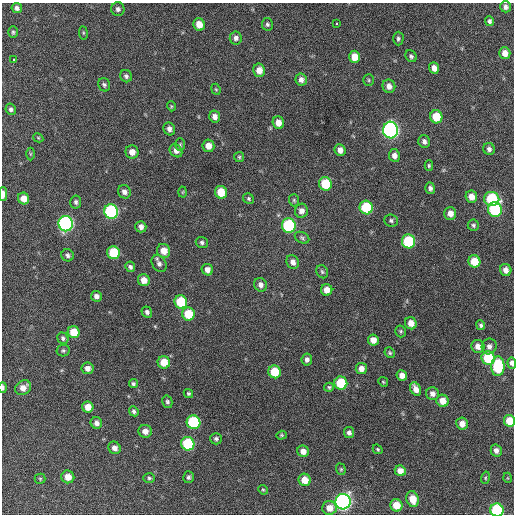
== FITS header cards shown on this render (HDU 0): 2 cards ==
NAXIS1  =                  512 / Axis length
NAXIS2  =                  512 / Axis length

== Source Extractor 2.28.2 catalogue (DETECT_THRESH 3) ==
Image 512 x 512 px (HDU 0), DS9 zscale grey, 1 PNG px = 1 image px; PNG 516 x 516 px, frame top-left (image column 1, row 512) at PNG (2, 3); each listed source drawn as its Kron ellipse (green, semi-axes under 4 px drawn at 4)
Background 197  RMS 14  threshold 42.2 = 3 sigma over >= 5 px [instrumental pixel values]
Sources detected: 144; all 144 listed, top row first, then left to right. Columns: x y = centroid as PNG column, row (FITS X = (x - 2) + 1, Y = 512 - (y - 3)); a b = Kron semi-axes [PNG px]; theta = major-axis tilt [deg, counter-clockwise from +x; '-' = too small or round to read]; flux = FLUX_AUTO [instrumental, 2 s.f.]
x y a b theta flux
506 7 5 5 - 3400
17 8 5 5 - 3300
118 9 7 6 - 3000
489 21 5 4 - 2100
199 24 6 5 - 11000
267 24 6 5 - 2000
336 24 3 3 - 6300
13 32 6 4 87 1600
83 33 7 3 -82 1000
236 38 6 6 - 3500
398 39 7 5 89 2100
505 53 6 5 - 7700
411 56 6 5 - 1900
355 57 6 5 - 13000
14 59 3 3 - 9200
434 68 5 4 - 5500
259 70 7 6 - 9400
126 76 6 6 - 2600
301 80 6 5 - 4300
369 80 6 5 - 1500
104 85 7 6 - 2200
389 86 7 6 - 5600
216 89 6 4 -68 1300
171 106 5 3 - 970
11 109 6 5 - 2400
215 117 6 5 - 4900
436 117 6 6 - 23000
278 123 6 5 - 8000
169 129 6 5 - 4100
390 130 8 7 - 290000
38 138 5 4 - 1000
424 141 6 5 - 3300
180 145 6 5 - 1400
208 146 6 6 - 8900
489 149 6 5 - 3400
340 150 6 5 - 6000
176 151 7 5 -50 4500
132 152 7 6 - 7400
30 154 6 4 -90 1200
394 155 6 5 - 4900
239 157 5 5 - 1400
429 166 5 4 - 1400
325 184 7 6 - 31000
430 188 6 4 -73 2800
124 192 7 6 - 4600
183 192 5 3 - 910
221 192 6 6 - 19000
3 194 7 4 89 7800
471 197 6 5 - 7500
23 198 6 5 - 9800
249 199 6 5 - 1600
492 199 8 7 - 59000
294 200 6 5 - 1600
76 202 6 5 - 2500
366 207 7 6 - 47000
495 209 7 7 - 79000
301 211 7 6 - 5500
111 212 7 7 - 130000
450 213 6 6 - 7100
391 220 7 6 - 2200
66 224 8 7 - 210000
473 225 6 5 - 1900
289 226 7 7 - 95000
141 227 6 5 - 4100
302 238 7 5 -27 1900
408 241 7 6 - 70000
202 242 6 5 - 2400
164 251 7 6 - 11000
113 253 6 6 - 35000
68 255 6 6 - 2600
474 261 6 6 - 18000
293 262 7 6 - 5500
159 264 9 6 -56 3700
130 267 5 5 - 2600
207 270 6 5 - 5700
506 270 6 5 - 6300
322 272 7 5 -57 1800
144 280 6 6 - 8800
260 285 7 6 - 4400
327 290 6 5 - 8700
96 296 5 5 - 3900
181 302 7 6 - 38000
147 312 5 5 - 2800
188 314 6 6 - 27000
411 323 6 5 - 8800
481 325 5 4 - 1900
401 331 6 5 - 1600
74 332 6 6 - 17000
63 338 6 5 - 2400
373 340 5 5 - 8200
478 346 7 6 - 6500
489 346 8 7 - 4500
63 351 6 6 - 1800
390 353 5 5 - 1500
488 358 7 6 - 52000
307 360 6 5 - 3400
164 362 6 6 - 18000
512 363 6 4 -86 4400
498 366 10 6 89 57000
87 368 6 6 - 5400
361 368 6 5 - 6400
275 372 6 6 - 26000
402 375 5 5 - 6400
383 382 5 4 - 1200
341 383 6 6 - 40000
133 384 4 4 - 1800
329 387 5 4 - 1500
3 388 5 3 - 2300
23 388 8 7 - 8300
416 389 7 5 -63 6300
188 393 5 4 - 1500
432 394 6 6 - 4800
442 401 6 6 - 10000
167 402 6 5 - 2100
88 407 5 5 - 11000
134 411 5 4 - 2400
509 421 6 5 - 18000
193 422 7 6 - 79000
96 423 6 5 - 4300
462 424 6 6 - 7500
145 431 7 6 - 6300
349 432 5 5 - 3400
281 435 5 4 - 1300
216 439 6 6 - 2400
188 444 7 6 - 58000
114 448 6 6 - 5200
378 449 5 4 - 1300
496 450 6 5 - 5000
303 451 6 5 - 6800
341 469 6 4 -70 1300
400 471 5 5 - 7800
68 477 6 6 - 10000
189 477 6 5 - 2200
149 478 6 5 - 1700
485 478 6 4 75 1200
508 478 5 3 - 760
40 479 5 5 - 1200
305 480 6 6 - 12000
263 490 5 4 - 1300
413 499 8 6 -74 12000
343 502 7 7 - 330000
396 505 6 6 - 17000
329 508 7 7 - 10000
497 510 7 6 - 73000
At the frame edge (FLAGS 8, measured only in part): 5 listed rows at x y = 3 194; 512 363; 3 388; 509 421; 497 510